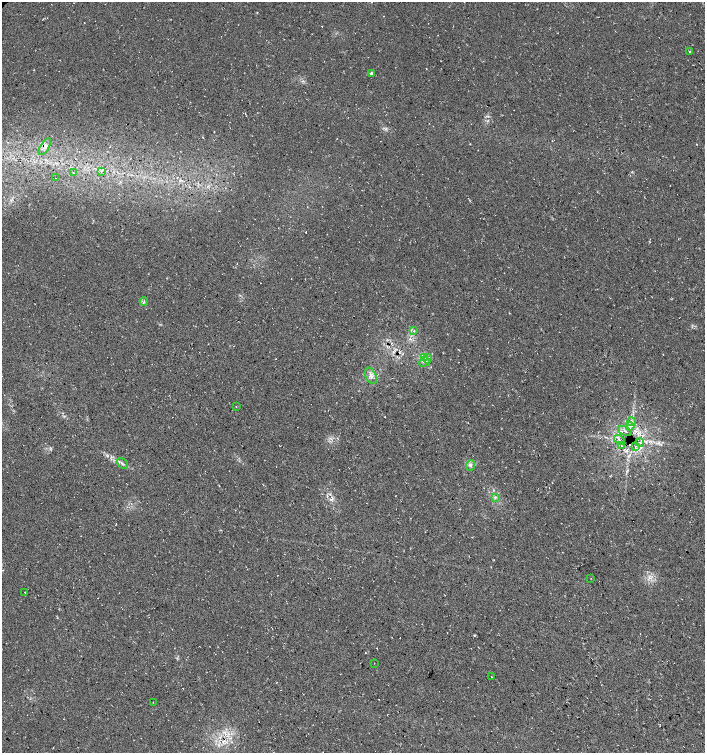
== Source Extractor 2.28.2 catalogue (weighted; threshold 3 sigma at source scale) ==
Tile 6 of 4 x 4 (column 2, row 2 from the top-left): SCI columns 1550-2954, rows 3009-4509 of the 5974 x 6011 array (HDU 1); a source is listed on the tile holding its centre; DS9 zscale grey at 2 x 2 block average (1 PNG px = mean of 2 x 2 image px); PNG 707 x 755 px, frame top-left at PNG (2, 2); each listed source drawn as its Kron ellipse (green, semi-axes under 4 px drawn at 4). Shown black and unused: <1% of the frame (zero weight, under 3 of 4 exposures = <1% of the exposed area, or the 3 px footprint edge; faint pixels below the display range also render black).
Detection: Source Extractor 2.28.2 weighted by HDU 2 'WHT'; one run over the whole footprint, this tile lists its part. Background 0.0145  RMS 0.0052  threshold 0.0235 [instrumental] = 3 sigma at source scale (4.5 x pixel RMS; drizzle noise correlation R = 1.50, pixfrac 1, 0.0396/0.0396 arcsec/px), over >= 5 px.
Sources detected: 33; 5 cosmic-ray / hot-pixel residue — neither listed nor drawn; the other 28 listed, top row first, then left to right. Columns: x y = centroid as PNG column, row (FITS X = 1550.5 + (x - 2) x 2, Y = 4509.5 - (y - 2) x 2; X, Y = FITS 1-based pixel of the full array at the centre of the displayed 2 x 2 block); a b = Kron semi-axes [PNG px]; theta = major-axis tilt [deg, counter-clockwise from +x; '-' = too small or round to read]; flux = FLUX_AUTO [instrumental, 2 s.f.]
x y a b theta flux
689 51 2 2 - 0.81
371 74 3 3 - 1.8
45 147 9 4 59 4.7
101 171 3 3 - 1.2
73 173 2 2 - 0.56
56 178 2 2 - 0.45
144 302 4 3 - 1.4
414 331 3 3 - 1.7
424 357 3 2 - 34
427 359 5 3 - 2.6
424 362 6 2 17 1.9
371 376 8 5 -63 5.7
236 407 2 2 - 0.55
632 422 4 4 - 2.7
630 426 4 3 - 2.7
625 431 7 2 -23 2
619 440 6 2 -39 2.3
640 442 4 3 - 2
621 445 2 2 - 0.68
635 447 4 2 - 1.7
122 463 6 2 -41 2.4
470 466 5 3 - 2.3
495 497 3 2 - 1.2
591 578 2 2 - 0.47
25 592 2 2 - 0.64
374 663 2 2 - 0.41
491 676 2 2 - 0.4
153 702 2 2 - 0.4
Overlapping masked pixels (flux is a lower limit): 2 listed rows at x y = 45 147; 424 357
Diffuse or blended objects may show on this block-average render without a row.